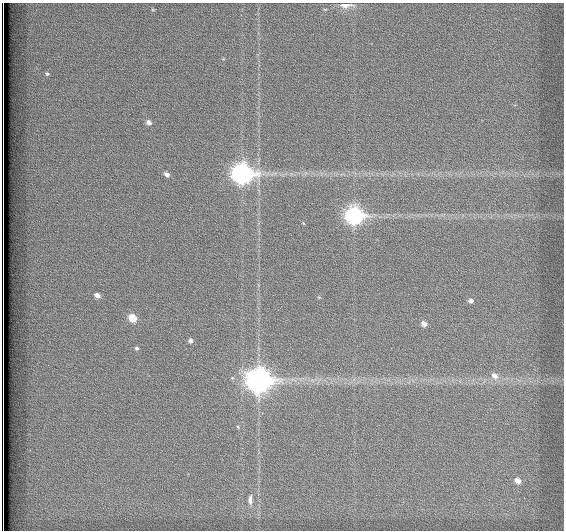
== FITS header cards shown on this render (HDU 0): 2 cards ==
NAXIS1  =                  562          / # of pixels in <axis direction>
NAXIS2  =                  528          / # of pixels in <axis direction>

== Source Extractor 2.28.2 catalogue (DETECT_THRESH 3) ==
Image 562 x 528 px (HDU 0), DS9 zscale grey, 1 PNG px = 1 image px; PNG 566 x 532 px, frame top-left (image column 1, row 528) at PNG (2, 3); no overlay
Background 1800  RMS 4.9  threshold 14.7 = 3 sigma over >= 5 px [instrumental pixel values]
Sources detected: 20; all 20 listed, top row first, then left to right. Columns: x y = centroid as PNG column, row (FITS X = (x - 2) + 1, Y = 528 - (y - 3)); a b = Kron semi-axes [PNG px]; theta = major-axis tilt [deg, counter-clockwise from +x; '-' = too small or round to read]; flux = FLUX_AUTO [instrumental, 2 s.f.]
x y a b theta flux
346 5 21 7 2 2300
153 10 6 3 -18 330
47 74 6 5 - 580
149 122 6 5 - 1400
167 174 6 5 - 1200
242 174 10 8 -13 160000
354 216 8 8 - 100000
303 223 5 3 - 250
97 295 7 5 -37 1600
471 301 5 4 - 890
132 318 6 5 - 6400
424 324 5 4 - 1600
190 341 5 5 - 920
137 348 4 4 - 630
494 376 10 7 -37 1900
258 380 10 9 - 310000
238 427 4 3 - 340
518 481 7 6 - 2100
250 500 11 4 87 1200
3 528 7 2 -90 2100
At the frame edge (FLAGS 8, measured only in part): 1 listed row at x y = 3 528